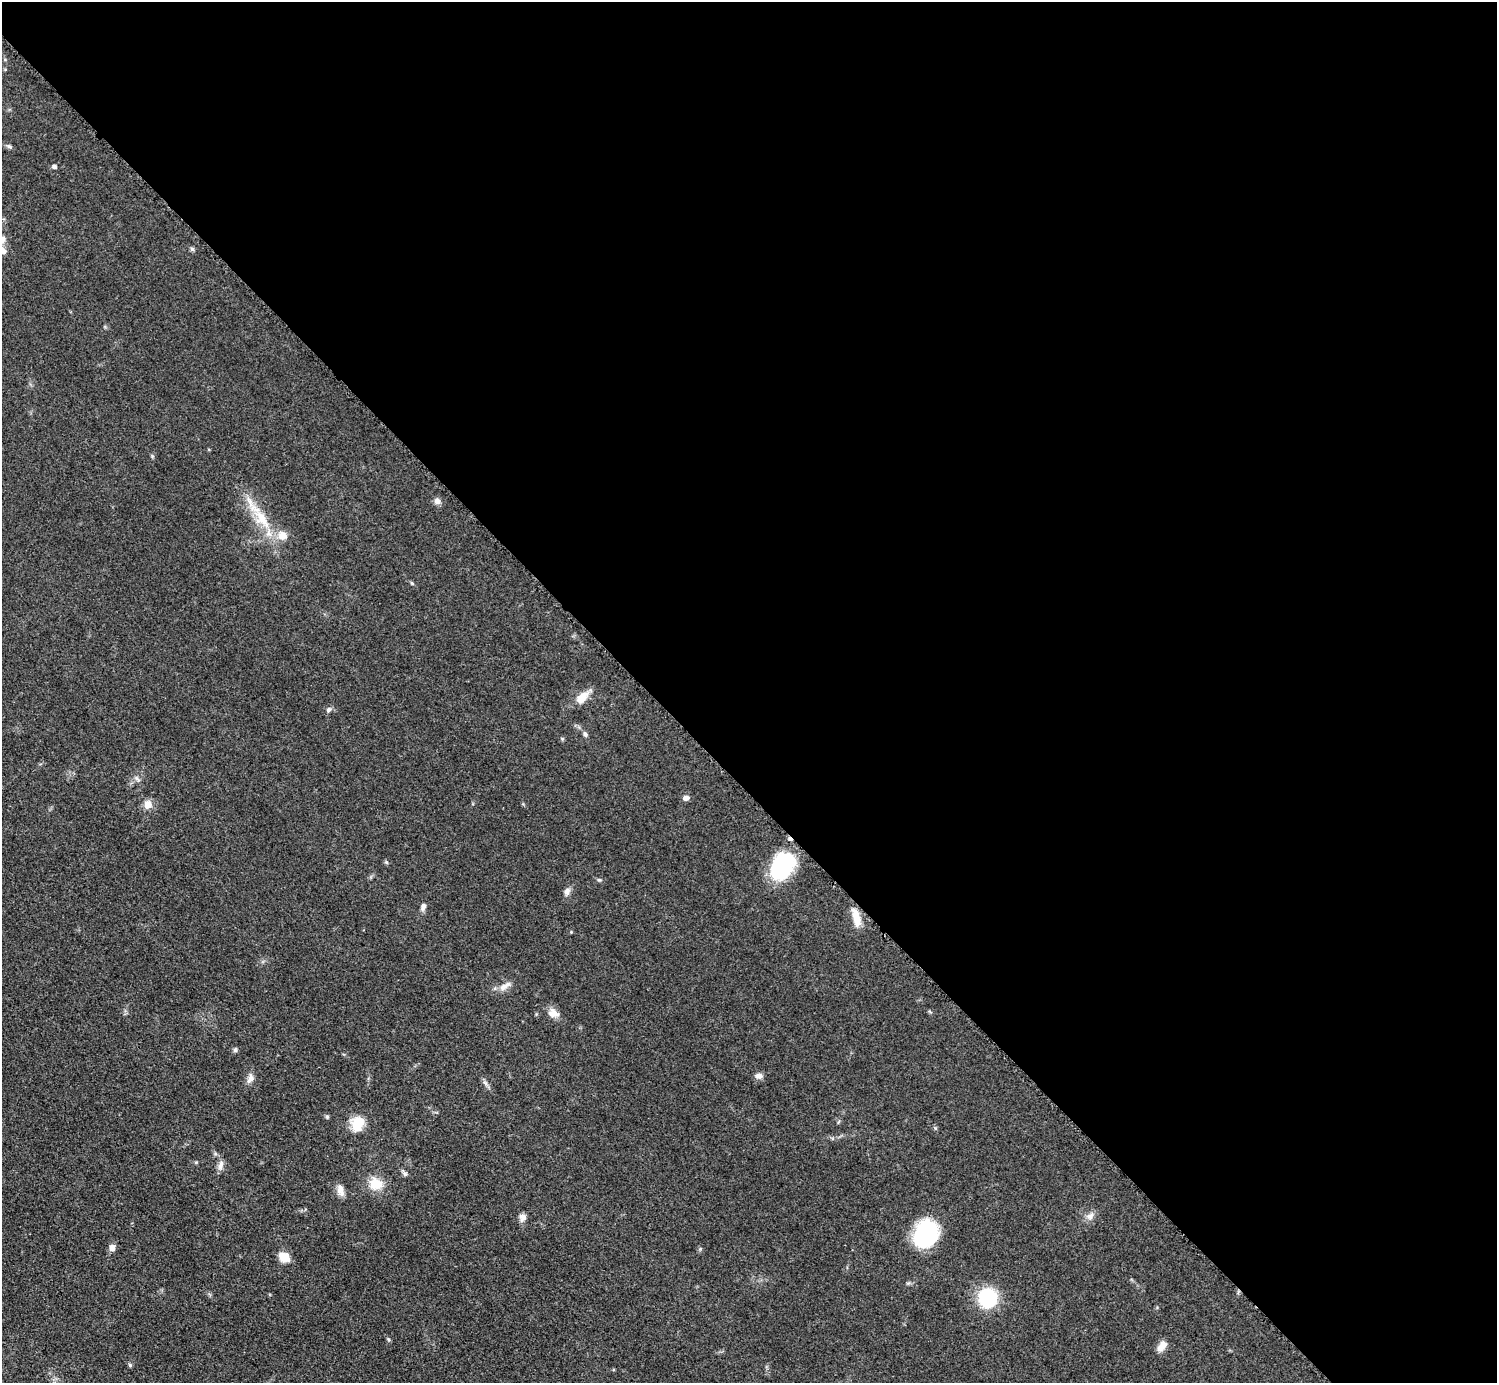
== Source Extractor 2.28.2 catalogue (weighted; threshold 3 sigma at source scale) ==
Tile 8 of 4 x 4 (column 4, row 2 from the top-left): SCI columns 4494-5988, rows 3068-4448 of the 5990 x 5989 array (HDU 1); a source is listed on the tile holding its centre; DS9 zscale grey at full resolution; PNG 1499 x 1385 px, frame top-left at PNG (2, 2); no overlay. Shown black and unused: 57% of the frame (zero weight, under 3 of 5 exposures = <1% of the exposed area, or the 3 px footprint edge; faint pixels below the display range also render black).
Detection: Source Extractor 2.28.2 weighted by HDU 2 'WHT'; one run over the whole footprint, this tile lists its part. Background 0.0499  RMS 0.0053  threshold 0.0237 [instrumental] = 3 sigma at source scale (4.5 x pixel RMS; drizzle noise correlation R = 1.50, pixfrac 1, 0.05/0.05 arcsec/px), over >= 5 px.
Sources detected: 41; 1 cosmic-ray / hot-pixel residue — not listed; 1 inside a brighter listed object's ellipse — not listed separately; the other 39 listed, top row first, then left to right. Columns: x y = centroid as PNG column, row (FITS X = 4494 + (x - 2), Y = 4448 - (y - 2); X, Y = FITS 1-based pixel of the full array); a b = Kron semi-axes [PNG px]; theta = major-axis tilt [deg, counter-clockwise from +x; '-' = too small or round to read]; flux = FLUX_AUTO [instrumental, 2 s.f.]
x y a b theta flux
9 146 8 5 -22 1.2
54 167 5 4 - 1.9
192 249 6 5 - 1.1
437 501 8 7 - 2.4
262 519 35 15 -55 19
412 583 5 4 - 0.71
582 697 20 9 43 7.8
329 710 9 6 35 1.5
585 734 7 5 -64 1.3
137 778 9 5 -52 1.6
686 798 8 6 10 2.2
148 804 10 9 - 4.9
386 862 6 4 -45 0.73
782 866 28 20 58 46
599 880 5 5 - 0.78
567 891 10 8 75 2.3
423 907 9 6 74 2.2
856 918 22 8 -76 7.9
503 987 12 9 33 3.7
553 1013 16 11 -24 4.4
235 1050 7 5 75 1
759 1076 10 7 -7 2.2
250 1078 14 8 72 3
485 1083 8 5 -45 1.5
327 1117 6 5 - 0.81
357 1124 19 15 79 10
196 1162 4 4 - 0.55
221 1165 15 7 77 2.8
405 1173 9 5 -61 1.3
376 1184 12 11 - 11
340 1188 15 9 -87 3.6
1090 1216 12 9 23 3.1
523 1217 10 8 72 2.7
925 1235 24 19 58 61
112 1248 8 7 - 3
284 1257 12 9 -29 7.9
987 1298 17 17 - 34
1162 1346 15 9 54 4.2
130 1365 6 5 - 0.78